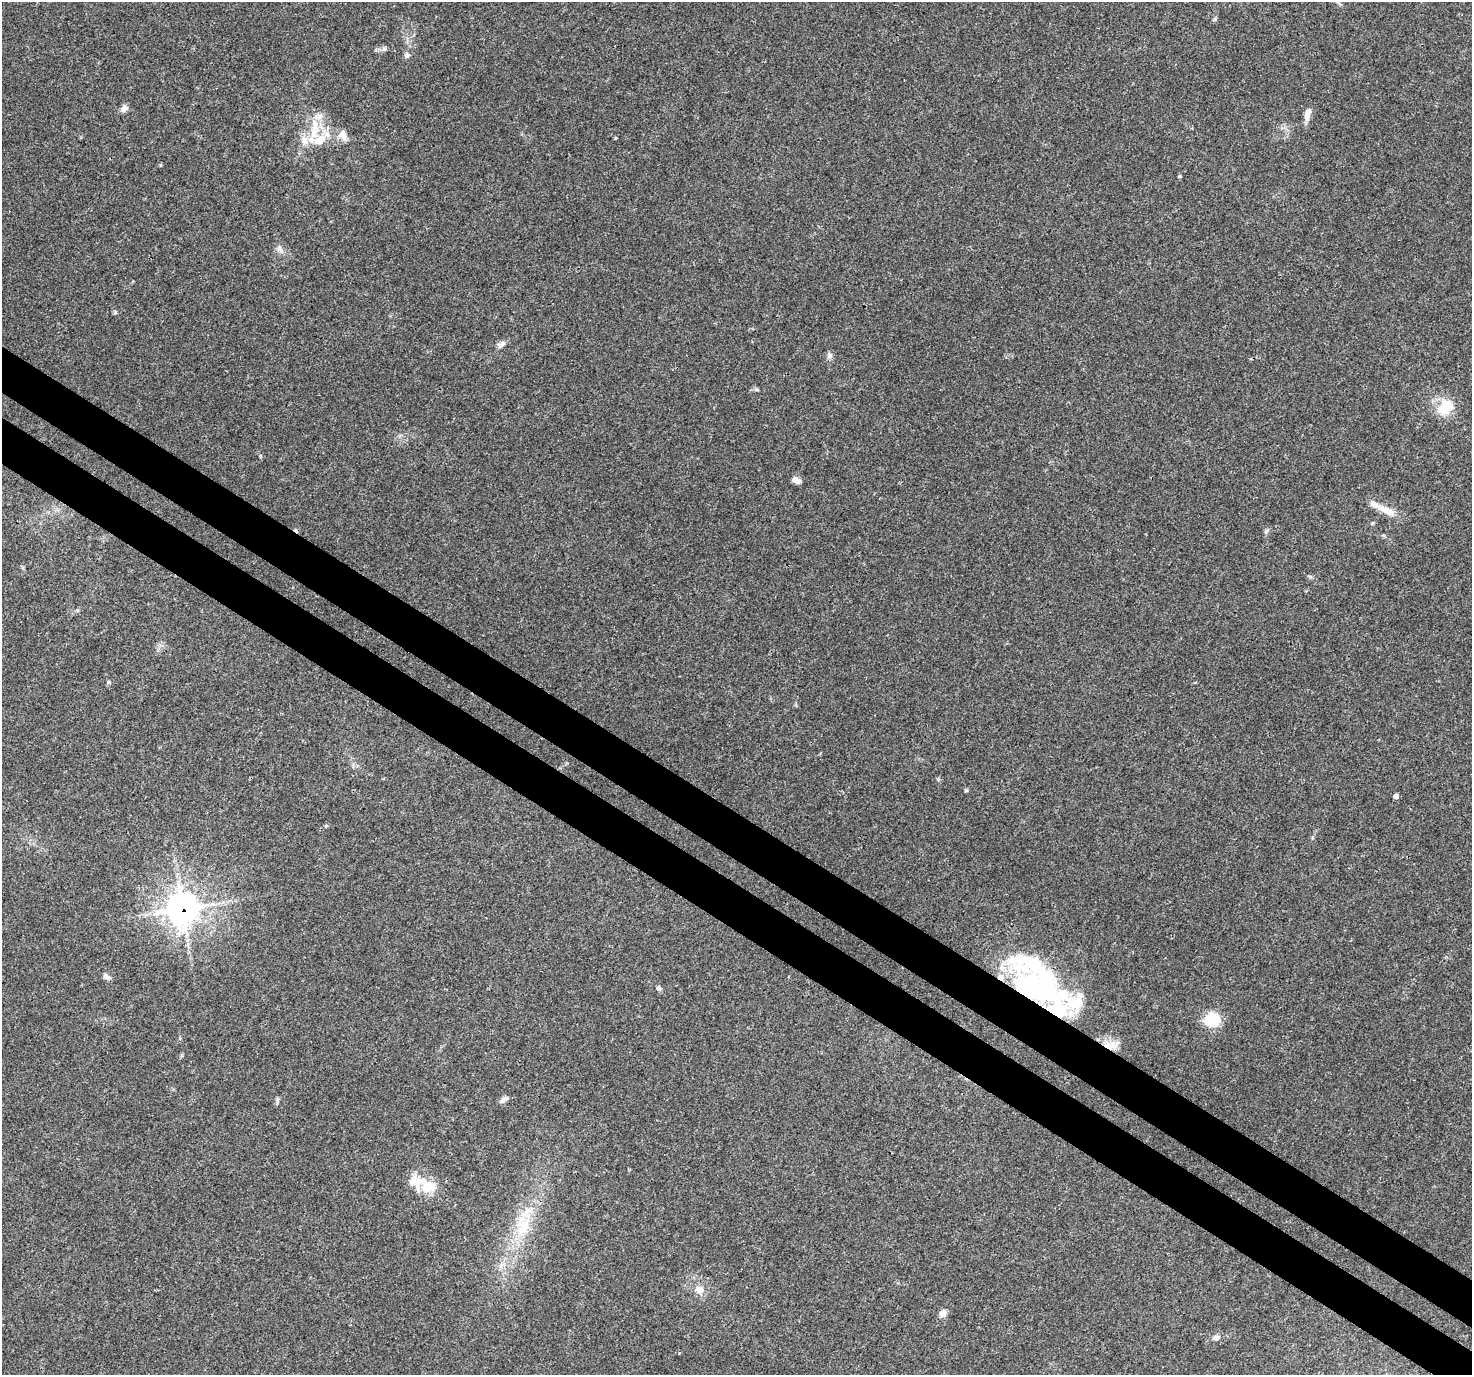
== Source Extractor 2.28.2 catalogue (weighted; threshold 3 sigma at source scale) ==
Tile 6 of 4 x 4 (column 2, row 2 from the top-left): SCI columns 1506-2975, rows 2982-4354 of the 5958 x 6028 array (HDU 1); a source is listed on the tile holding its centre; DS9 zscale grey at full resolution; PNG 1474 x 1377 px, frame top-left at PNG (2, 2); no overlay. Shown black and unused: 7% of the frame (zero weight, under 3 of 4 exposures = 5% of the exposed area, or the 3 px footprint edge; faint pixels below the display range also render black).
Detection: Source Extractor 2.28.2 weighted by HDU 2 'WHT'; one run over the whole footprint, this tile lists its part. Background 0.0158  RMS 0.0026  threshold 0.0117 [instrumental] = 3 sigma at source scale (4.5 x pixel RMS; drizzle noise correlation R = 1.50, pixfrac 1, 0.0396/0.0396 arcsec/px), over >= 5 px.
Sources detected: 44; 2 inside a brighter object's white glare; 1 cosmic-ray / hot-pixel residue — not listed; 10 inside a brighter listed object's ellipse — not listed separately; the other 31 listed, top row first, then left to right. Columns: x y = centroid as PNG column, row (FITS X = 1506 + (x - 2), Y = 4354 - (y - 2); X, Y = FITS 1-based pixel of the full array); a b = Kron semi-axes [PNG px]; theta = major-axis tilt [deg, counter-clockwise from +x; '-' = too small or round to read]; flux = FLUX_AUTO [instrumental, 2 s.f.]
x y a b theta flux
384 49 7 5 -42 0.57
407 56 8 6 -48 0.66
124 108 10 8 31 1.2
1307 114 17 7 78 2.1
315 125 22 11 -78 5
320 140 35 14 4 7.2
1179 176 4 3 - 0.32
279 248 8 5 45 0.73
501 344 13 7 42 1.2
829 355 8 7 - 0.91
1446 404 17 16 - 6.4
796 480 9 6 -26 1.6
1387 511 28 9 -25 3.8
1266 531 7 5 65 0.55
109 682 6 5 - 0.39
966 791 6 4 1 0.32
1396 796 5 4 - 1.1
326 826 6 4 45 0.31
183 909 13 13 - 210
106 976 10 7 -33 0.82
1028 986 74 37 -51 43
658 988 7 5 -16 0.53
1212 1020 16 13 12 8.4
1109 1046 20 11 -2 4.2
504 1100 14 6 34 1.1
428 1186 22 16 -3 5.6
524 1226 28 20 -82 9.4
699 1289 15 12 4 2.3
943 1313 6 6 - 2.7
1216 1338 10 7 20 1
679 1353 4 2 - 0.22
Overlapping masked pixels (flux is a lower limit): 3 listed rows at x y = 183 909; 1028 986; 1109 1046
Unlisted compact peaks at least as high as the median listed source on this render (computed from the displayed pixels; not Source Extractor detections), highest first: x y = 1215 19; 756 389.